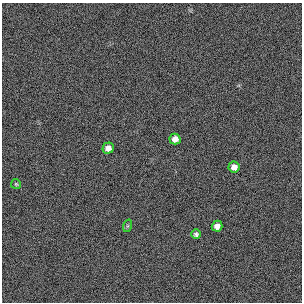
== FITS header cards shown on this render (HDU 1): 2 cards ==
NAXIS1  =                  300 / length of original image axis
NAXIS2  =                  300 / length of original image axis

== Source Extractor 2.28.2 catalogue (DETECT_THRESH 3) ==
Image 300 x 300 px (HDU 1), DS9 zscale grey, 1 PNG px = 1 image px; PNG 304 x 304 px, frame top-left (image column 1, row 300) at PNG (2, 3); each listed source drawn as its Kron ellipse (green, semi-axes under 4 px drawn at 4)
Background 385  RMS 66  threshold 197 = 3 sigma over >= 5 px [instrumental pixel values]
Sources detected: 7; all 7 listed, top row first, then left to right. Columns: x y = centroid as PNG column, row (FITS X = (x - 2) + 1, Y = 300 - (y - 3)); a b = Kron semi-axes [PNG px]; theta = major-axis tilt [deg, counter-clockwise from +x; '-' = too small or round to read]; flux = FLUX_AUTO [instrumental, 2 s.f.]
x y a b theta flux
175 139 5 5 - 25000
108 148 5 5 - 27000
234 167 5 5 - 27000
16 184 5 5 - 5200
127 226 6 4 71 5700
217 226 5 5 - 25000
196 234 5 5 - 10000